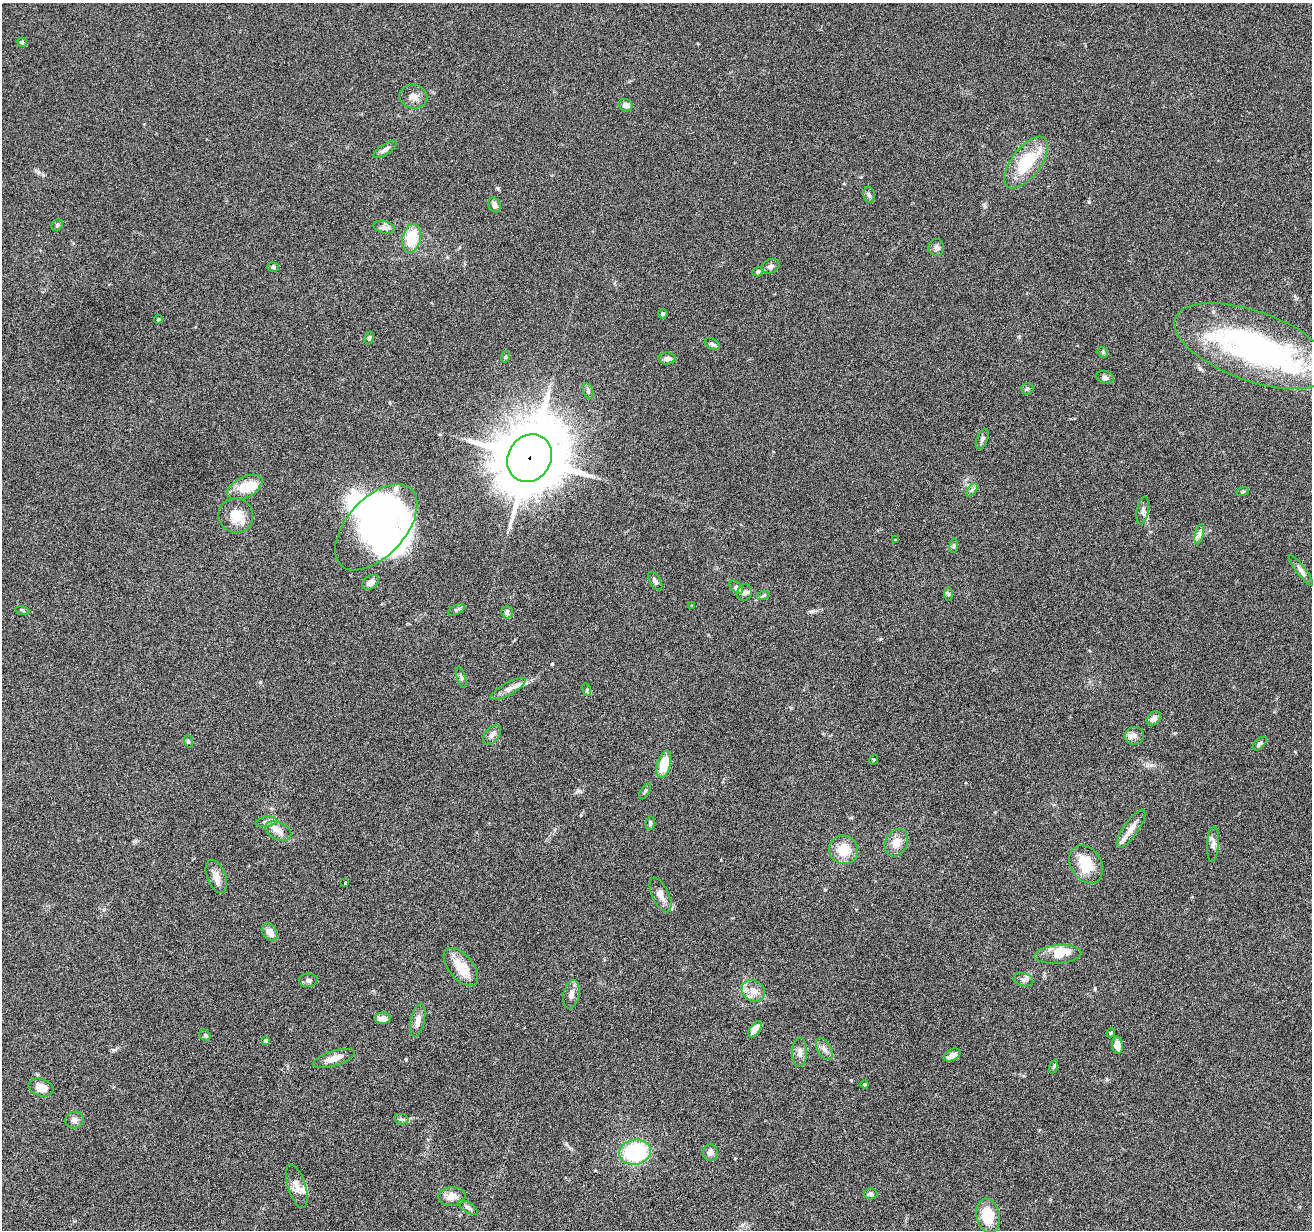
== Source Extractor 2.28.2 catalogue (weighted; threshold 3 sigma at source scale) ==
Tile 7 of 4 x 4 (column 3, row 2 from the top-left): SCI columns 2625-3934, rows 2713-3940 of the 5245 x 5297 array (HDU 1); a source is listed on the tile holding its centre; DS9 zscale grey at full resolution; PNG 1314 x 1232 px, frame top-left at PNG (2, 3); each listed source drawn as its Kron ellipse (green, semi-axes under 4 px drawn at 4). Shown black and unused: <1% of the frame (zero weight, under 4 of 8 exposures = <1% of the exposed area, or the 3 px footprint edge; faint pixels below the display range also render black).
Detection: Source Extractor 2.28.2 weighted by HDU 2 'WHT'; one run over the whole footprint, this tile lists its part. Background 0.0769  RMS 0.0044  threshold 0.0181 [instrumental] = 3 sigma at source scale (4.09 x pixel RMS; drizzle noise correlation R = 1.36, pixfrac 0.8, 0.05/0.05 arcsec/px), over >= 5 px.
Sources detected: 116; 7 inside a brighter object's white glare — neither listed nor drawn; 10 inside a brighter listed object's ellipse — not listed separately; the other 99 listed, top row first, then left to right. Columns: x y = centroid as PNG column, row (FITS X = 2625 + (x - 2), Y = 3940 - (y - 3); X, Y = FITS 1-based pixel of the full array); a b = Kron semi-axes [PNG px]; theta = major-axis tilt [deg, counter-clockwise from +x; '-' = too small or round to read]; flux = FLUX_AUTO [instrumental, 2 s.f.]
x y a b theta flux
22 42 5 4 - 0.52
413 97 14 12 -12 3
626 105 7 6 - 2
385 149 14 5 33 1.7
1026 163 31 14 52 17
869 195 8 5 -79 1.1
494 205 7 6 - 1.9
57 225 6 5 - 0.62
384 227 11 6 -15 1.5
412 238 14 9 78 14
936 247 8 8 - 1.5
770 266 9 7 25 1.7
273 267 6 5 - 0.72
758 272 5 4 - 0.96
663 314 5 4 - 0.73
158 319 4 3 - 0.43
369 338 6 4 74 0.7
712 344 8 5 -31 1.1
1253 346 82 34 -20 120
1103 352 6 5 - 0.62
505 357 6 3 71 0.46
667 359 8 6 1 1.6
1105 377 9 6 -19 1.3
1027 389 6 5 - 0.87
588 391 8 5 -76 0.87
982 439 10 5 68 1.1
530 458 25 21 58 2700
245 487 19 10 26 9.5
972 490 7 4 53 0.79
1243 491 6 4 19 0.58
1143 510 14 6 80 1.4
236 516 17 17 - 7.5
376 527 52 29 48 100
1199 534 10 4 78 1.4
895 540 3 2 - 0.27
954 546 7 4 83 0.59
1301 571 18 4 -53 1.6
655 581 10 5 -57 1.1
371 582 9 6 35 2.4
736 587 8 5 -45 0.98
744 593 8 7 - 1.3
948 594 7 4 90 0.64
763 596 6 4 20 0.63
692 605 4 3 - 0.33
23 610 7 3 -10 0.53
457 610 9 4 25 0.95
507 612 6 6 - 1.3
461 677 11 4 -74 0.76
508 689 20 6 29 2.5
587 690 6 4 -73 0.55
1154 718 8 6 44 2.1
492 735 11 7 50 1.8
1134 736 10 9 - 2
188 741 6 4 -72 0.6
1260 743 9 5 42 0.82
874 760 5 3 - 0.41
664 764 14 6 75 12
645 791 9 3 57 0.63
266 822 10 5 9 1.3
650 823 7 4 83 0.68
1131 829 23 7 55 3.8
278 831 14 8 -26 3.5
896 843 14 11 65 4.5
1213 844 17 6 86 1.9
843 850 15 14 - 8.1
1086 864 20 15 -57 12
216 876 17 9 -68 3.6
345 883 3 3 - 0.74
661 895 19 8 -65 3.2
270 932 9 7 -52 3.1
1058 954 23 9 5 6
461 967 22 12 -50 8.8
308 980 9 6 2 1.3
1023 980 10 6 -14 1.3
753 991 12 10 -30 3.7
571 994 14 7 79 2.7
382 1018 8 5 -2 2.5
418 1020 17 7 77 3.4
755 1029 9 5 53 3.6
1111 1033 4 4 - 0.44
205 1035 6 5 - 0.61
266 1041 4 4 - 1.4
1117 1045 9 5 -85 3.5
824 1049 12 6 -60 1.8
800 1052 15 7 89 2.3
952 1055 9 5 27 2.7
334 1058 22 7 17 3.9
1054 1067 7 3 71 0.51
865 1084 4 4 - 0.53
41 1088 13 8 -18 5.4
401 1119 7 5 -10 0.81
75 1120 9 8 - 1.7
635 1152 16 12 8 32
710 1153 8 7 - 1.9
297 1186 22 9 -73 3.7
871 1194 7 5 -1 1.1
452 1197 14 9 4 3.7
468 1208 11 5 -34 1.2
988 1216 17 11 -79 12
Overlapping masked pixels (flux is a lower limit): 1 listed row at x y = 530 458
Isophote crosses this tile's border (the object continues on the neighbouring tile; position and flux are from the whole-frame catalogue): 1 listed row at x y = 1253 346
Unlisted compact peaks at least as high as the median listed source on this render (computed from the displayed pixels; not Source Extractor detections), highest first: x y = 1089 202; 552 664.